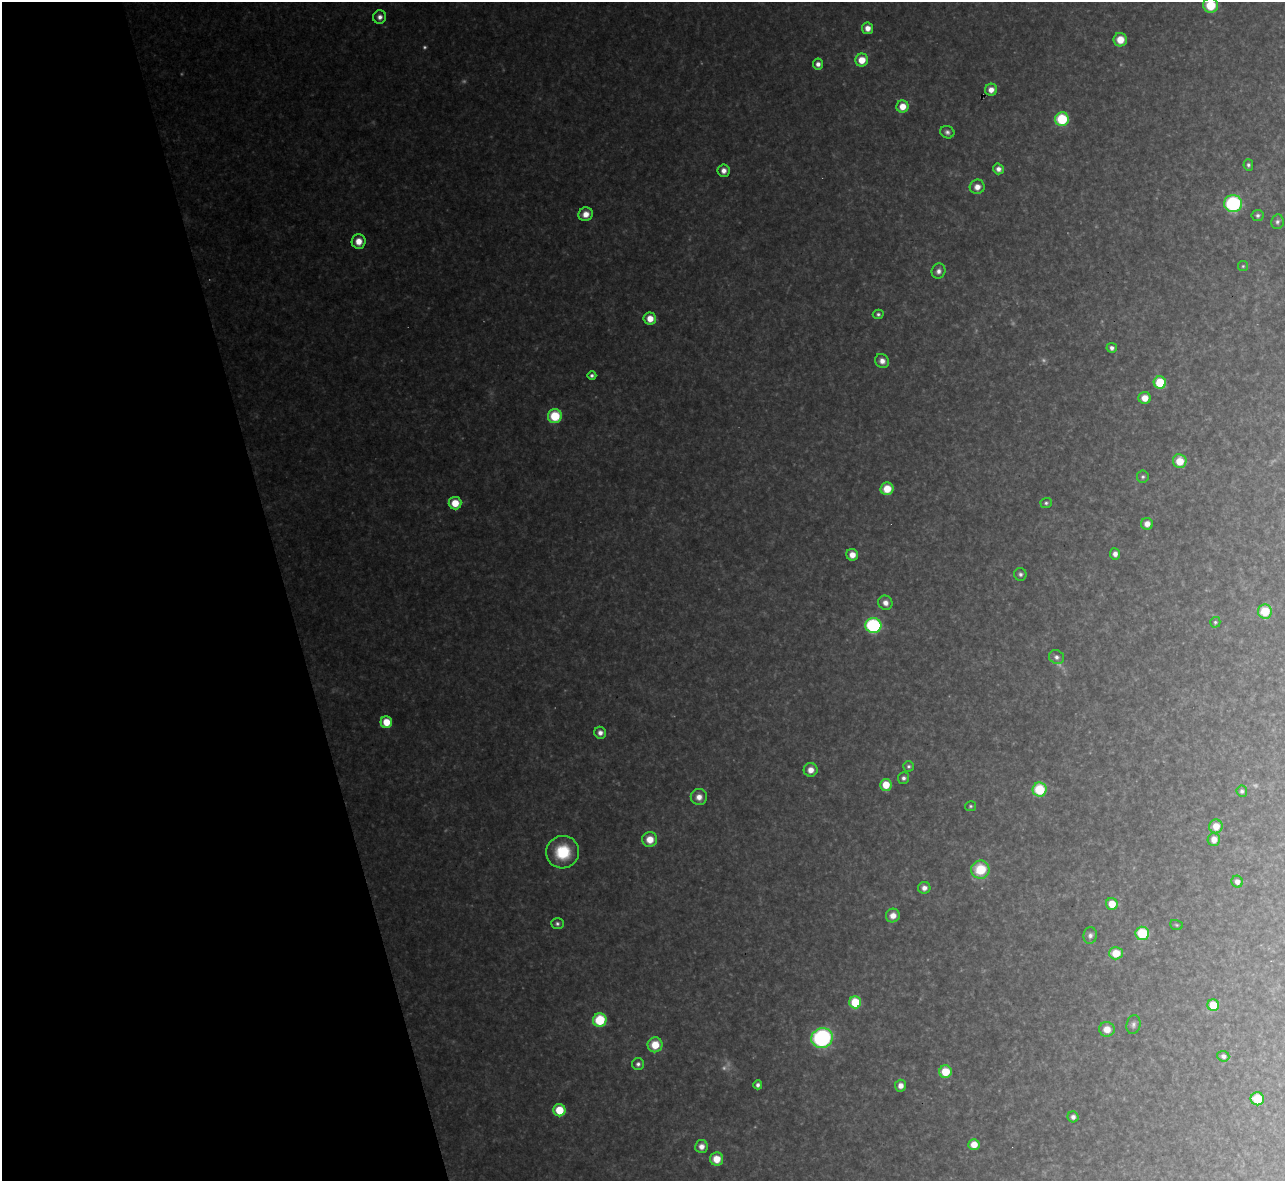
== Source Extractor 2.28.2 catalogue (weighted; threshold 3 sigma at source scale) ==
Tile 5 of 4 x 4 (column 1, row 2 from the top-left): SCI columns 1-1283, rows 2499-3677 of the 5133 x 5115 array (HDU 1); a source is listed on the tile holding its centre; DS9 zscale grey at full resolution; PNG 1287 x 1183 px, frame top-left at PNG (2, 2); each listed source drawn as its Kron ellipse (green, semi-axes under 4 px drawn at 4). Shown black and unused: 22% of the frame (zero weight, under 3 of 4 exposures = <1% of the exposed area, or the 3 px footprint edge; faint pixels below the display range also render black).
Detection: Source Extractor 2.28.2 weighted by HDU 2 'WHT'; one run over the whole footprint, this tile lists its part. Background 0.317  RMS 0.019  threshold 0.0876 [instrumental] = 3 sigma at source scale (4.5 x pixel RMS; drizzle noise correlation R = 1.50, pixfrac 1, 0.05/0.05 arcsec/px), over >= 5 px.
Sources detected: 91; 6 too faint to see at this stretch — neither listed nor drawn; the other 85 listed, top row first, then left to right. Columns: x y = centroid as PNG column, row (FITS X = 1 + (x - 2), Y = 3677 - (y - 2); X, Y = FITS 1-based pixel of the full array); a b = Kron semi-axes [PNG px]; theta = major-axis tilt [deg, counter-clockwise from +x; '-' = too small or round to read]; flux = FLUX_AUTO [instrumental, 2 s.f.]
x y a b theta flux
1211 5 7 7 - 69
380 17 7 6 - 11
868 28 6 5 - 18
1120 40 6 6 - 32
862 60 6 6 - 34
818 64 5 5 - 10
991 90 6 6 - 16
902 106 6 6 - 28
1062 119 7 7 - 110
947 132 7 6 - 6.5
1248 165 5 5 - 4.8
998 169 5 5 - 10
724 171 6 6 - 13
977 187 7 7 - 17
1233 204 9 8 - 220
586 214 7 7 - 20
1258 215 6 5 - 5.6
1277 222 7 6 - 5.7
359 241 7 7 - 24
1243 266 5 5 - 2.9
938 271 8 7 - 9.1
878 314 5 4 - 4.3
650 319 6 6 - 26
1112 348 5 5 - 7.7
882 361 7 6 - 13
592 375 4 4 - 5.5
1160 382 6 6 - 80
1145 398 6 6 - 23
555 416 7 7 - 82
1180 461 7 6 - 39
1143 477 6 6 - 4.6
887 489 6 6 - 39
455 503 6 6 - 41
1046 503 5 5 - 4.3
1147 524 6 6 - 15
1115 554 5 5 - 10
852 555 6 5 - 20
1020 574 6 6 - 6.2
885 603 7 7 - 13
1265 611 7 7 - 64
1215 622 5 5 - 3.7
873 626 8 7 - 250
1056 657 8 6 -31 8.2
386 722 6 5 - 42
600 733 6 6 - 12
908 766 5 5 - 4.3
811 770 7 6 - 19
903 778 6 5 - 6.9
886 785 6 5 - 40
1040 789 7 7 - 87
1242 791 5 5 - 5.3
699 797 8 8 - 18
970 806 5 5 - 3.4
1216 826 7 6 - 29
650 839 7 7 - 31
1214 839 6 6 - 20
563 852 16 16 - 83
980 870 9 9 - 72
1237 882 6 5 - 12
924 888 6 6 - 11
1112 904 6 6 - 33
893 916 7 6 - 18
557 924 6 5 - 5.2
1176 925 6 5 - 3.1
1142 933 7 6 - 87
1090 935 8 6 81 7.4
1116 953 7 6 - 41
855 1002 6 6 - 92
1213 1005 6 5 - 59
600 1020 7 6 - 100
1133 1025 9 7 75 7.3
1107 1029 8 7 - 23
822 1038 11 10 - 320
655 1045 7 7 - 43
1223 1056 6 5 - 7.2
638 1064 6 6 - 6.5
945 1072 6 6 - 54
758 1085 4 4 - 6.8
900 1086 6 5 - 15
1257 1099 7 6 - 69
559 1110 6 6 - 56
1073 1117 5 5 - 8.5
974 1144 5 5 - 27
701 1146 6 6 - 15
717 1159 6 6 - 35
Isophote crosses this tile's border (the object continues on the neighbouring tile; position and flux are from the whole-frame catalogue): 1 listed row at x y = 1211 5